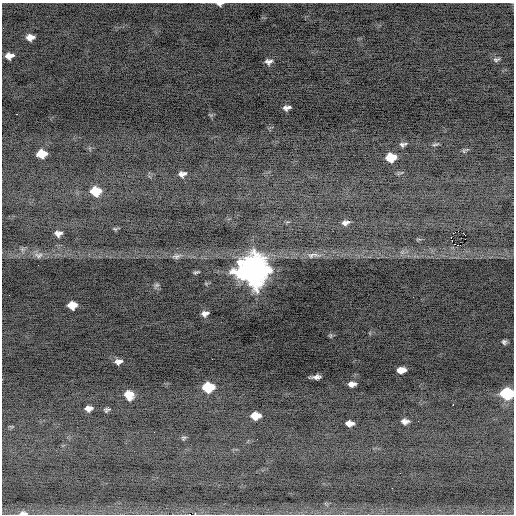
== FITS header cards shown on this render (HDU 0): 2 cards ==
NAXIS1  =                  512 / Axis length
NAXIS2  =                  512 / Axis length

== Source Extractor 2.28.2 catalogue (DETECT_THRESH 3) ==
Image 512 x 512 px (HDU 0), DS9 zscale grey, 1 PNG px = 1 image px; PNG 516 x 516 px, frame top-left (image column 1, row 512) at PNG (2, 3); no overlay
Background -0.654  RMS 0.7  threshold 2.09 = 3 sigma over >= 5 px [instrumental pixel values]
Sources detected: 52; all 52 listed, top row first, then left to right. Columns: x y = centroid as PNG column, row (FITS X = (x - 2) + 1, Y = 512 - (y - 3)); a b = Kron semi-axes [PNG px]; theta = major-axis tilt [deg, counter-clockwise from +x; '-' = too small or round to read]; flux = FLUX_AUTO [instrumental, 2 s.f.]
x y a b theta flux
220 4 7 4 -2 120
30 37 8 6 2 340
9 56 8 5 7 410
496 59 9 5 17 120
268 62 9 7 8 220
287 108 7 5 8 190
211 115 8 4 -25 57
403 144 8 5 12 140
435 144 10 3 9 83
464 151 7 5 39 74
42 154 8 7 - 880
391 157 8 7 - 1300
182 174 7 5 8 200
95 191 8 7 - 1400
345 222 9 6 11 200
115 229 6 4 -42 63
458 231 2 2 - 1500
58 233 7 5 7 220
453 233 2 2 - 33
465 235 3 2 - 910
451 237 2 2 - 1400
418 239 8 3 13 60
458 245 2 2 - 320
38 255 14 8 -1 260
313 255 25 8 2 500
176 256 14 6 11 190
38 265 2 2 - 21
253 270 13 11 4 84000
196 272 7 3 17 83
206 284 6 6 - 69
156 285 10 5 48 120
72 305 8 7 - 740
205 314 8 6 15 250
330 336 7 5 -89 78
504 342 7 6 - 130
118 362 9 6 13 260
401 370 8 5 6 520
316 377 10 4 4 210
352 384 7 5 5 260
208 387 9 7 7 2600
507 393 9 7 -7 4000
129 395 8 7 - 720
453 405 2 2 - 600
89 408 7 5 7 260
107 410 6 4 12 95
255 416 8 6 5 890
405 421 7 5 1 210
349 423 8 5 0 310
183 438 6 6 - 75
392 488 3 2 - 41
23 513 12 6 -2 190
190 514 3 2 - 1100
At the frame edge (FLAGS 8, measured only in part): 4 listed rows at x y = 220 4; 507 393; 23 513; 190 514